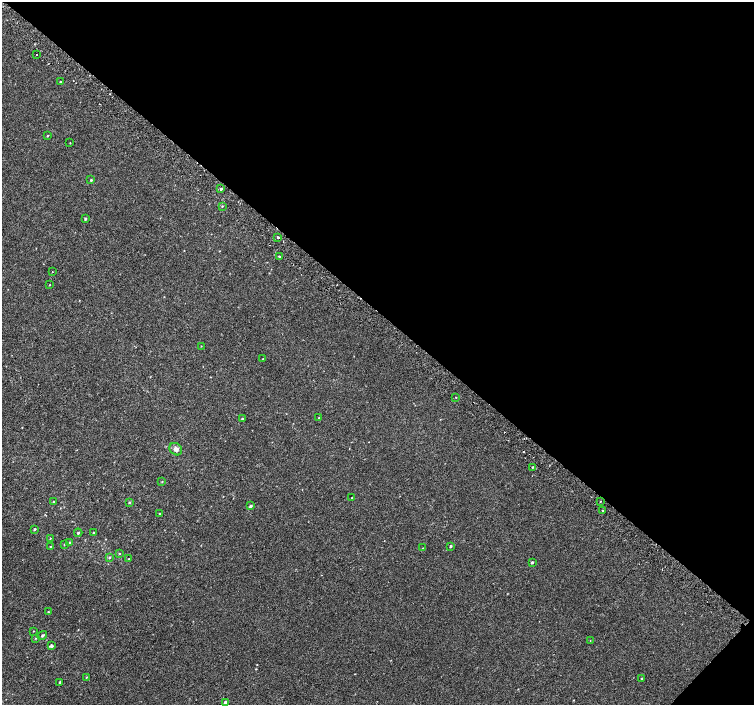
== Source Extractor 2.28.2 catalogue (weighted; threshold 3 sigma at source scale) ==
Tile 8 of 4 x 4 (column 4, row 2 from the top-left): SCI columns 4544-6046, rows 3080-4485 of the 6074 x 6092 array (HDU 1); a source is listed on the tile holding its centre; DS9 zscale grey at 2 x 2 block average (1 PNG px = mean of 2 x 2 image px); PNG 756 x 707 px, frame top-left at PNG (2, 2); each listed source drawn as its Kron ellipse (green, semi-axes under 4 px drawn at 4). Shown black and unused: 45% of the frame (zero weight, under 2 of 3 exposures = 2% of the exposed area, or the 3 px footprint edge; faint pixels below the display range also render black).
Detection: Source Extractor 2.28.2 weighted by HDU 2 'WHT'; one run over the whole footprint, this tile lists its part. Background 9.91e-05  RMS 0.0034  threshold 0.0155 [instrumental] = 3 sigma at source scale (4.5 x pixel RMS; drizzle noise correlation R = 1.50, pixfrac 1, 0.0396/0.0396 arcsec/px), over >= 5 px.
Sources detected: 51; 1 cosmic-ray / hot-pixel residue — neither listed nor drawn; the other 50 listed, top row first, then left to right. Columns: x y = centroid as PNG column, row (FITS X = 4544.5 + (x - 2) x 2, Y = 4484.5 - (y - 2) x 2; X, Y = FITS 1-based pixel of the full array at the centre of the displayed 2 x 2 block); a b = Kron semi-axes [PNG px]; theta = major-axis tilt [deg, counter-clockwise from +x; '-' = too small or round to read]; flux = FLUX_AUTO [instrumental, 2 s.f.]
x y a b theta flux
36 55 2 2 - 1.8
60 82 2 2 - 0.5
48 136 2 2 - 0.83
70 143 2 2 - 0.35
91 180 2 2 - 0.81
221 188 2 2 - 9
222 206 2 2 - 0.64
85 219 3 2 - 1.1
278 237 2 2 - 1.5
279 256 2 2 - 0.51
52 272 2 2 - 0.22
50 285 2 2 - 0.39
201 346 2 2 - 0.44
262 359 2 2 - 0.24
456 397 2 2 - 0.68
319 418 2 2 - 0.49
242 419 3 2 - 0.74
176 449 7 5 -41 3.1
533 467 2 2 - 2
162 481 3 2 - 0.42
351 498 2 2 - 0.29
600 501 2 2 - 0.36
53 502 2 2 - 0.46
129 502 3 2 - 0.74
251 506 3 2 - 1.8
602 511 2 2 - 3.3
160 513 2 2 - 0.46
35 529 3 2 - 0.88
78 533 4 2 - 0.99
93 533 2 2 - 0.47
50 538 2 2 - 0.38
70 543 3 3 - 1.3
64 544 2 2 - 0.29
451 546 2 2 - 1.1
50 547 3 2 - 0.45
423 548 3 2 - 0.35
119 554 2 2 - 0.46
109 557 3 2 - 0.57
129 559 2 2 - 1.1
532 562 2 2 - 1.2
48 612 2 2 - 0.47
33 631 2 2 - 0.36
42 635 5 2 - 0.89
36 638 3 2 - 0.48
590 641 2 2 - 0.74
52 646 4 3 - 1.5
86 677 3 2 - 0.48
641 678 2 2 - 0.99
60 682 2 2 - 0.81
225 702 3 3 - 1.8
Diffuse or blended objects may show on this block-average render without a row.